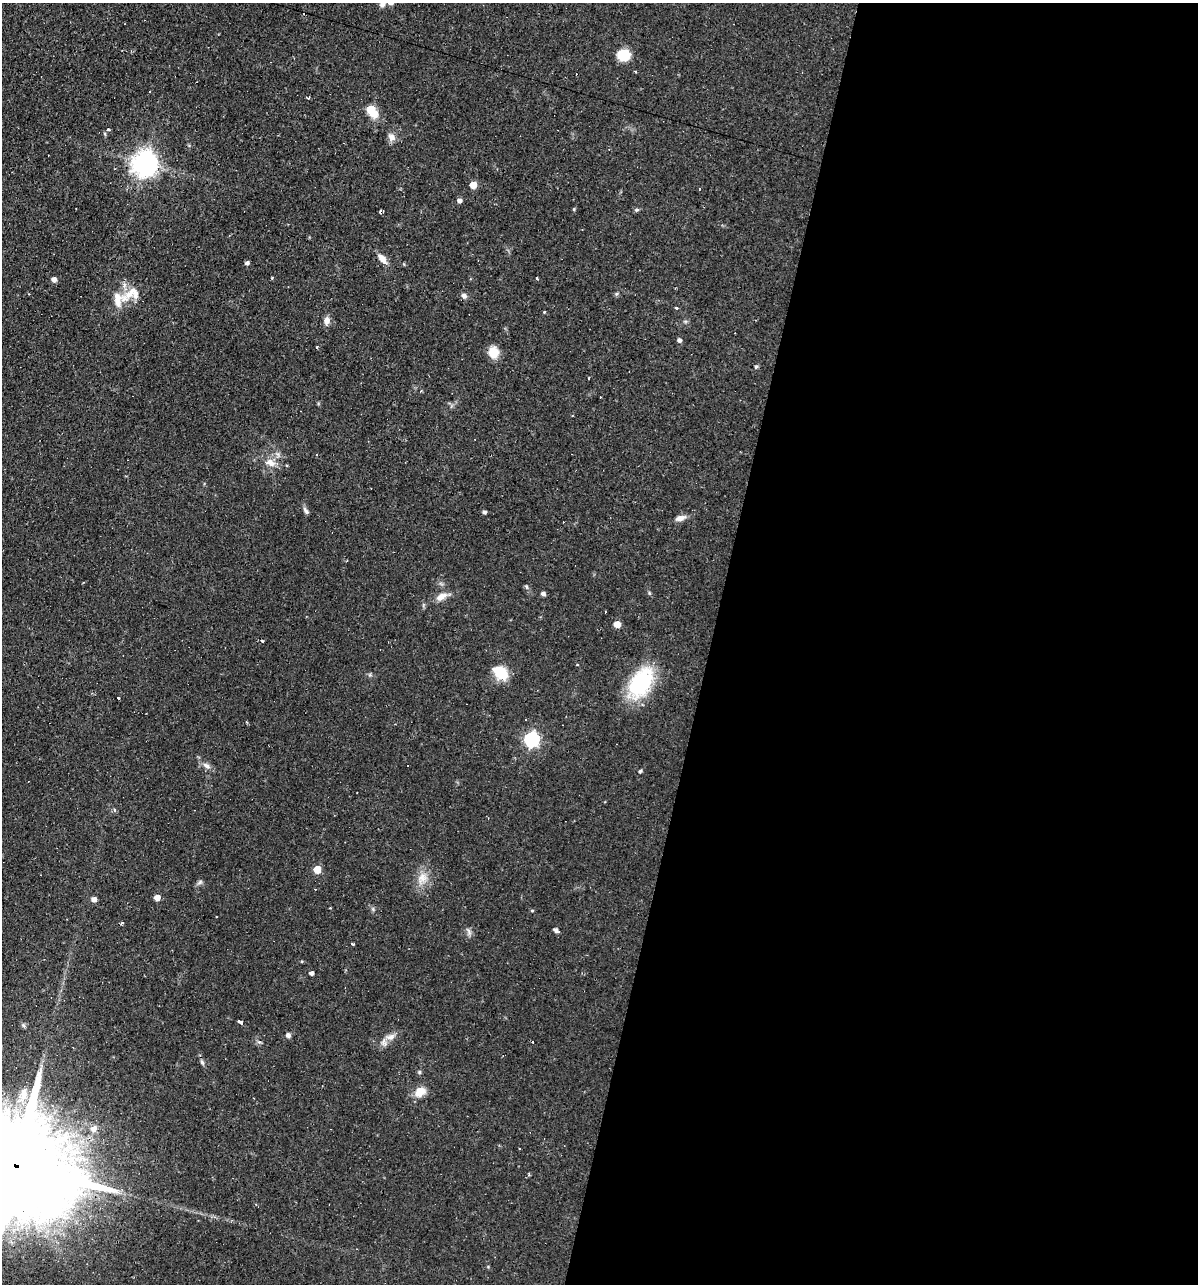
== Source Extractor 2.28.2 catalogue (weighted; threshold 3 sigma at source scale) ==
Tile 12 of 4 x 4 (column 4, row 3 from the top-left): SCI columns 3836-5031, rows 1283-2564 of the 5156 x 5129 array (HDU 1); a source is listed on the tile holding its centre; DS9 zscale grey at full resolution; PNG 1200 x 1286 px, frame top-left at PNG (2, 3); no overlay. Shown black and unused: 41% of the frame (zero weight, under 2 of 3 exposures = <1% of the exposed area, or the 3 px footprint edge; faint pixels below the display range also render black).
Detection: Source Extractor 2.28.2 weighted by HDU 2 'WHT'; one run over the whole footprint, this tile lists its part. Background 0.066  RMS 0.0053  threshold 0.0236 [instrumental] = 3 sigma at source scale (4.5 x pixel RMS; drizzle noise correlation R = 1.50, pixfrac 1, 0.05/0.05 arcsec/px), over >= 5 px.
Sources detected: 74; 9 cosmic-ray / hot-pixel residue — not listed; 3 inside a brighter listed object's ellipse — not listed separately; the other 62 listed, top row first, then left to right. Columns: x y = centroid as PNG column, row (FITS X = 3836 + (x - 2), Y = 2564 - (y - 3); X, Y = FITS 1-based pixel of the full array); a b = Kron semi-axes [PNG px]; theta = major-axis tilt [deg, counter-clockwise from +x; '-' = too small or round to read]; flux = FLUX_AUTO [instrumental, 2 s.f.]
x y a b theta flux
383 4 8 6 39 2.3
624 55 10 9 - 16
371 110 8 5 -53 22
108 129 3 3 - 2.1
392 137 10 7 -69 3.2
145 163 8 8 - 520
473 185 5 5 - 7.9
459 201 5 4 - 1.9
574 209 4 4 - 0.56
637 210 6 4 4 0.89
380 211 4 3 - 2.5
382 258 13 7 -45 3.8
247 263 4 4 - 1.5
537 278 3 3 - 3.8
54 279 5 5 - 2.5
131 294 33 16 26 11
616 294 6 4 70 0.7
464 296 8 7 - 1.7
677 308 3 3 - 4.4
327 320 10 7 -88 3
679 340 5 4 - 1.6
493 353 11 9 -81 9.6
589 378 3 2 - 0.75
271 463 14 9 -27 4.6
286 465 3 3 - 0.55
306 511 11 4 -55 1.4
484 512 4 4 - 1.2
680 518 13 7 19 3.2
526 586 7 4 -58 0.81
543 594 4 4 - 1.6
441 597 17 8 31 4.1
617 624 5 5 - 7.5
262 641 4 2 - 0.69
500 673 18 12 -36 13
640 683 27 17 58 51
118 698 3 2 - 0.54
526 719 3 2 - 0.66
532 739 6 6 - 110
207 766 13 6 -28 2.5
408 766 3 2 - 0.37
640 771 5 4 - 0.66
317 869 5 5 - 12
422 878 17 13 54 6.9
200 882 8 5 37 1.2
157 898 5 4 - 5.7
94 899 6 6 - 1.9
532 911 5 3 - 0.51
122 923 4 3 - 0.77
556 930 5 4 - 2
469 932 11 5 -72 1.6
352 944 3 2 - 0.85
311 973 4 4 - 1.7
241 1022 3 3 - 82
288 1035 6 6 - 1.5
390 1037 12 8 12 3.3
202 1062 9 5 -74 1.3
419 1072 6 4 70 0.84
420 1092 13 10 37 6.5
24 1094 23 10 80 7.9
94 1129 9 8 - 3.1
519 1148 3 2 - 1.2
16 1166 64 21 -17 24000
Overlapping masked pixels (flux is a lower limit): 1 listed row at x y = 16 1166
Isophote crosses this tile's border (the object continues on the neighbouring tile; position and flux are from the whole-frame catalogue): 2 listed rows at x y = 383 4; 16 1166